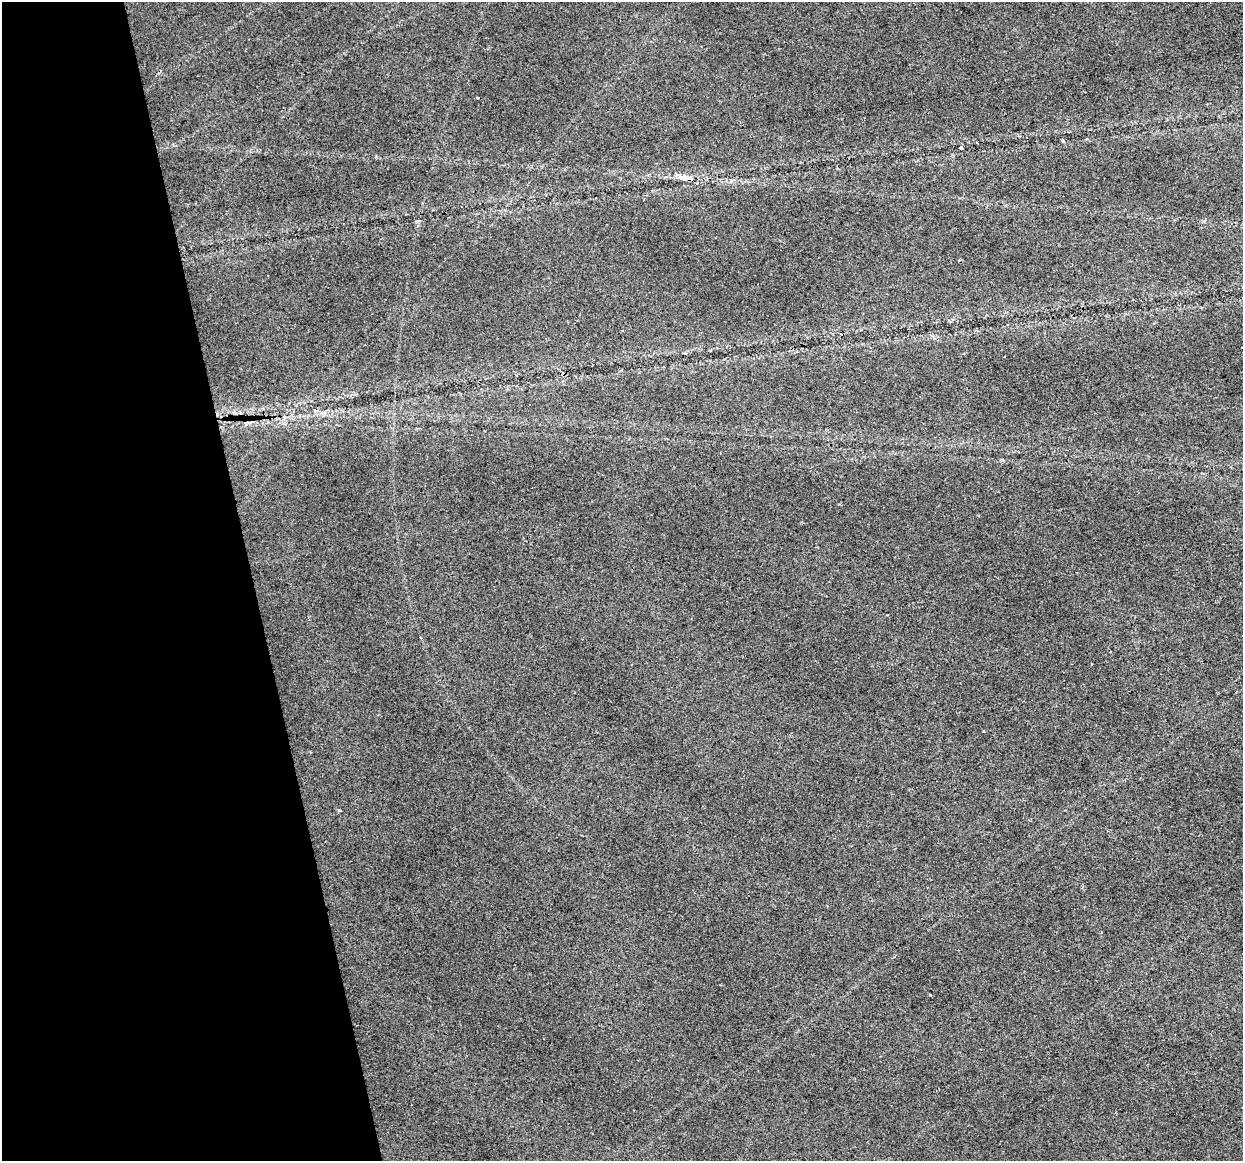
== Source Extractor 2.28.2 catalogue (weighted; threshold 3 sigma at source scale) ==
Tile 5 of 4 x 4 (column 1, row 2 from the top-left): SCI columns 1-1241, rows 2398-3556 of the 4965 x 4747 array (HDU 1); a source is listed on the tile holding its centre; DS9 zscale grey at full resolution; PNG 1245 x 1163 px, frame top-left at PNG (2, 2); no overlay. Shown black and unused: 20% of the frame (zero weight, under 2 of 3 exposures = <1% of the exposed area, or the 3 px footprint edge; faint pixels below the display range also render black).
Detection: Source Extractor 2.28.2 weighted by HDU 2 'WHT'; one run over the whole footprint, this tile lists its part. Background 0.0253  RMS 0.0084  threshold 0.0378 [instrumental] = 3 sigma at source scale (4.5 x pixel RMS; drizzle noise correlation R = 1.50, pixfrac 1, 0.0396/0.0396 arcsec/px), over >= 5 px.
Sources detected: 6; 1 inside a brighter listed object's ellipse — not listed separately; the other 5 listed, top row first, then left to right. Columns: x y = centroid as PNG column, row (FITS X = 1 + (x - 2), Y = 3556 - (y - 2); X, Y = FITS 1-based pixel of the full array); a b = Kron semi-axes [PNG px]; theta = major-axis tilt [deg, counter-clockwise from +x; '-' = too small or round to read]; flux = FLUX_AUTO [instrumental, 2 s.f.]
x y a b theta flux
478 97 3 2 - 0.99
1062 140 5 3 - 1
961 148 4 3 - 4.3
686 178 17 6 -2 7.5
339 811 4 3 - 1.3
Overlapping masked pixels (flux is a lower limit): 1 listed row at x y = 686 178